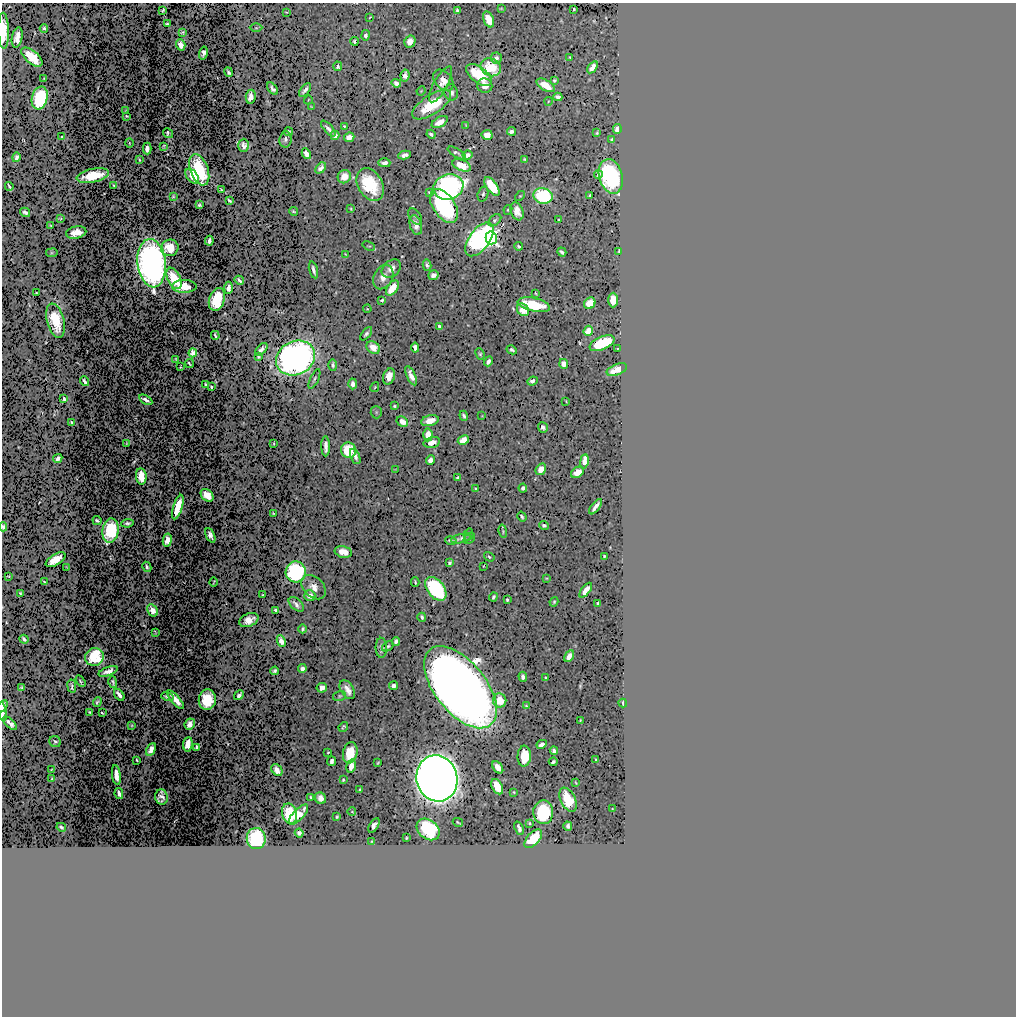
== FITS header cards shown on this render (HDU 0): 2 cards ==
NAXIS1  =                 1014
NAXIS2  =                 1014

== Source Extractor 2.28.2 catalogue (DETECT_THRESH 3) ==
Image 1014 x 1014 px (HDU 0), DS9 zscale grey, 1 PNG px = 1 image px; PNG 1018 x 1018 px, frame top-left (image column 1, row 1014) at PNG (2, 3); each listed source drawn as its Kron ellipse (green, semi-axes under 4 px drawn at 4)
Background 0.561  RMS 0.0079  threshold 0.0236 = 3 sigma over >= 5 px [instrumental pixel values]
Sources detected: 336; all 336 listed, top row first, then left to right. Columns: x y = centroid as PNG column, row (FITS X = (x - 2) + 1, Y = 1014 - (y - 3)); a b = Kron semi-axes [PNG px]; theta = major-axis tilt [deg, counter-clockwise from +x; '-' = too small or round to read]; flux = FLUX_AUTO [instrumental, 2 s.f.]
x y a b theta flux
501 8 3 2 - 0.47
574 9 3 2 - 0.67
163 10 4 3 - 0.53
457 10 4 4 - 1.1
286 12 3 2 - 0.34
370 17 3 2 - 0.4
489 19 8 5 -69 9.8
167 24 3 2 - 0.67
44 28 4 3 - 0.93
256 28 6 4 0 0.64
4 31 18 5 -89 12
182 32 3 2 - 0.54
366 35 5 4 - 1.9
17 37 10 5 78 4.4
354 41 4 3 - 0.9
410 42 6 5 - 4.7
181 45 5 4 - 5.7
203 53 7 4 76 1.7
32 57 12 6 -41 16
570 57 3 2 - 0.39
496 58 5 5 - 2.1
338 66 5 4 - 1.5
491 67 10 8 -25 19
592 67 7 4 54 3.9
229 72 5 3 - 1
405 75 6 4 80 3.3
479 75 15 7 -38 24
44 79 3 2 - 0.54
443 80 12 8 -48 5.1
554 81 4 3 - 0.97
396 83 5 4 - 2.3
441 84 20 6 61 3.5
546 85 10 5 -31 8.7
485 86 7 7 - 4.3
272 89 7 4 -50 1.6
305 90 8 3 51 2.3
421 91 5 3 - 0.47
451 93 8 7 - 2.4
251 97 7 5 81 4.7
558 97 4 4 - 2
40 98 12 8 74 42
308 100 4 3 - 0.35
548 101 4 3 - 0.39
432 105 22 9 33 23
311 107 4 3 - 0.45
126 111 3 2 - 0.33
127 116 3 2 - 0.46
440 122 9 5 28 5.7
466 125 3 2 - 0.46
344 126 4 3 - 0.66
328 129 10 3 -49 1.9
617 129 5 4 - 4.4
511 131 4 3 - 1.5
289 132 4 4 - 0.85
168 133 5 4 - 0.92
597 133 3 2 - 0.54
431 134 5 3 - 1.5
335 135 4 4 - 2
487 135 5 5 - 6.2
62 137 3 2 - 0.55
349 137 5 4 - 4.2
285 139 8 6 82 1.7
612 140 4 3 - 0.99
129 143 5 3 - 0.39
244 145 6 5 - 2.1
164 146 4 2 - 0.59
147 149 6 4 90 3.1
457 153 10 3 -30 1.3
306 154 5 4 - 4.9
405 155 6 4 10 2.4
467 155 5 4 - 2.8
16 157 5 3 - 1.7
524 159 3 2 - 0.51
139 160 4 2 - 0.55
384 163 6 4 -1 2.4
462 165 10 5 -22 10
321 168 6 4 50 2.6
199 170 16 9 -69 36
598 175 4 4 - 1.5
93 176 16 6 12 17
192 176 9 5 -50 7
611 176 18 11 -75 70
344 177 7 6 - 5.5
114 185 3 3 - 0.61
370 185 18 12 -60 31
9 186 4 2 - 0.78
492 186 11 5 -54 24
448 187 15 12 19 160
222 190 4 2 - 0.51
429 192 4 3 - 0.66
483 194 7 5 73 1.2
590 195 4 3 - 0.83
173 196 4 2 - 0.62
520 196 6 3 43 0.57
543 196 9 7 -13 54
229 201 4 3 - 0.88
199 205 4 3 - 1
444 206 19 11 -56 73
351 209 3 3 - 0.58
508 210 5 4 - 0.65
294 211 4 2 - 0.75
517 211 9 6 -69 5.8
25 212 5 3 - 1.4
415 216 9 6 -55 1.2
61 218 3 2 - 0.55
495 220 7 5 40 1.2
559 220 3 2 - 0.56
51 225 3 2 - 0.39
416 225 10 6 -75 3.9
76 232 10 6 11 5.3
491 238 6 5 - 110
479 239 19 10 54 170
209 241 5 3 - 2.2
369 246 6 4 -21 0.68
519 246 4 3 - 0.99
170 248 9 8 - 10
619 251 4 2 - 0.58
562 252 5 3 - 1.3
52 253 5 3 - 0.56
345 254 3 2 - 0.33
152 263 24 14 -83 300
427 265 6 4 -77 1.5
391 269 11 7 41 4
313 270 8 3 -75 1.9
433 275 5 4 - 3
383 277 13 9 64 5.3
174 278 11 6 -65 14
239 280 5 3 - 1.8
184 286 12 6 0 11
228 288 6 4 87 2.4
392 288 8 5 55 12
36 293 3 2 - 0.37
536 293 3 2 - 0.5
217 299 12 7 73 23
382 300 4 3 - 1
613 300 7 5 89 9
590 303 6 5 - 8.9
534 305 16 6 -13 24
367 309 4 3 - 0.5
523 310 7 5 -52 11
55 321 17 8 -75 16
439 326 3 3 - 0.96
588 331 5 4 - 6.5
366 334 8 4 51 1.3
215 335 4 2 - 0.71
602 343 13 6 24 31
373 347 7 5 -39 6.1
415 348 5 4 - 2.8
618 348 3 2 - 0.34
261 349 8 4 50 2.6
512 350 5 3 - 1.3
193 353 4 4 - 7.6
480 354 6 4 -67 0.87
258 357 3 2 - 0.56
296 358 20 17 26 280
176 359 4 2 - 0.53
488 361 5 4 - 2.4
189 363 5 2 - 0.66
564 364 5 4 - 3.9
333 365 6 3 -89 1.3
180 367 3 2 - 0.31
617 370 11 5 21 8
389 376 8 5 71 6
411 376 10 4 -66 3.9
314 379 10 4 65 1.1
84 381 5 3 - 1.9
532 381 5 4 - 1.8
205 384 3 2 - 0.55
353 384 5 4 - 2.3
211 387 3 2 - 0.72
375 387 5 3 - 0.55
64 399 4 3 - 1.5
146 400 7 3 -32 2.5
566 401 3 2 - 0.43
394 406 4 3 - 0.74
376 412 6 5 - 0.85
464 416 5 3 - 1.5
482 416 2 2 - 0.32
430 421 9 5 13 5.7
72 422 4 3 - 1
402 422 6 4 -33 5.9
543 427 5 4 - 1.9
428 435 6 4 86 7.7
463 440 6 4 27 7.9
432 442 8 5 15 4.9
127 443 4 2 - 0.6
274 443 3 2 - 0.43
326 446 10 3 -90 3.3
348 450 8 7 - 25
355 456 8 4 -67 2.8
58 459 5 4 - 1.9
430 460 5 4 - 3.6
584 461 7 4 81 8.1
541 469 6 5 - 5.6
396 470 3 2 - 0.35
577 472 7 5 33 6.7
141 476 8 5 -82 11
458 478 4 3 - 1.5
475 488 2 2 - 0.42
523 488 4 4 - 1.6
207 495 7 5 -43 11
178 507 13 4 72 15
595 507 9 3 53 2.9
273 513 3 2 - 0.49
522 517 5 3 - 0.92
97 521 4 3 - 1.2
128 523 6 3 7 1.3
544 525 5 4 - 1.3
3 527 4 3 - 0.8
111 531 12 8 81 63
503 531 6 2 -77 0.87
469 534 6 4 74 0.91
210 535 8 4 -63 2.2
461 538 10 4 11 1.8
469 538 6 4 43 1.3
167 540 6 4 78 5.2
451 541 6 3 -14 1.1
343 552 9 5 -12 7.3
604 556 3 3 - 0.69
489 557 5 3 - 0.82
56 560 11 5 30 11
450 563 4 3 - 1.1
483 566 3 2 - 0.3
147 567 5 3 - 1.2
67 568 3 3 - 0.51
296 572 10 10 - 99
9 576 3 2 - 0.44
546 578 4 2 - 0.49
44 582 3 2 - 0.41
214 582 4 2 - 0.45
415 582 4 2 - 0.7
314 587 14 10 -43 5.4
436 589 13 8 -52 83
586 590 9 4 51 4.8
20 593 3 3 - 0.64
263 595 3 2 - 0.42
310 595 5 5 - 3.9
493 597 4 3 - 1.1
507 600 3 3 - 0.87
554 602 5 3 - 0.82
598 603 3 3 - 0.81
296 604 9 5 -42 2.4
152 610 6 4 -60 3.7
275 610 4 3 - 0.76
422 617 4 3 - 1
249 620 10 6 24 5
303 629 4 3 - 1
155 632 4 2 - 0.43
24 639 5 3 - 1.8
281 641 6 4 -64 5.5
396 641 4 4 - 1.7
388 646 6 4 35 0.91
381 648 10 5 -88 2.3
569 656 6 4 62 4.5
94 657 9 8 - 42
302 669 4 4 - 2.5
108 671 10 4 21 4
275 671 4 3 - 1
523 677 5 4 - 1.6
545 677 3 2 - 0.46
80 681 6 3 -58 0.78
113 682 6 3 -77 1.2
72 686 7 3 -81 1.4
394 686 4 4 - 1.9
21 687 3 2 - 0.33
460 687 48 25 -51 1600
322 688 5 4 - 4.8
347 690 10 6 -57 4.3
119 695 6 4 -52 4
239 695 5 3 - 1.5
339 696 6 5 - 0.79
167 697 6 3 -15 1.3
176 700 11 4 -50 7
207 700 10 8 82 22
500 700 7 6 - 13
97 702 5 4 - 1.2
623 703 4 2 - 0.85
526 705 3 2 - 0.41
3 706 7 2 58 0.96
2 712 9 4 -78 2.6
90 712 4 2 - 0.61
102 713 3 2 - 0.61
580 720 3 2 - 0.41
10 723 9 4 -43 2.6
190 724 6 5 - 3.6
131 725 3 3 - 0.55
343 727 5 3 - 0.81
55 742 6 5 - 1.3
188 744 7 4 84 6.2
542 744 5 4 - 2.8
197 747 4 3 - 1.6
151 749 7 4 60 4.1
554 751 4 4 - 1.9
328 752 3 2 - 0.42
350 753 10 7 79 16
524 756 10 6 86 14
137 760 3 2 - 0.57
596 760 3 2 - 0.4
332 761 5 3 - 2
553 762 4 3 - 0.87
378 763 3 2 - 0.56
351 766 7 4 75 4.2
498 767 7 4 -53 5.7
51 769 3 2 - 0.38
277 770 6 5 - 5.3
116 775 10 4 -82 5.6
437 778 23 20 -74 1500
52 779 3 2 - 0.47
343 780 3 3 - 0.72
576 783 3 2 - 0.32
497 787 8 5 -63 14
360 790 4 3 - 0.87
514 792 3 2 - 0.47
119 793 5 3 - 1.6
161 797 7 6 - 2
310 797 3 2 - 0.43
320 798 6 5 - 3.4
568 800 13 7 -64 15
612 809 2 2 - 0.3
352 812 4 3 - 0.37
543 812 12 10 -87 33
289 814 10 7 -76 22
298 815 13 5 46 7.5
337 817 4 2 - 0.66
458 822 5 2 - 0.63
529 823 3 2 - 0.48
374 825 8 4 57 1.9
568 826 4 4 - 1.2
61 827 5 3 - 0.87
519 828 7 3 -70 1.6
428 829 13 9 -38 45
299 833 4 4 - 1.8
256 838 10 9 - 54
406 838 3 2 - 0.49
533 839 11 6 48 20
372 842 4 2 - 0.46
At the frame edge (FLAGS 8, measured only in part): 4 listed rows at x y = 4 31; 3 527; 3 706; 2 712